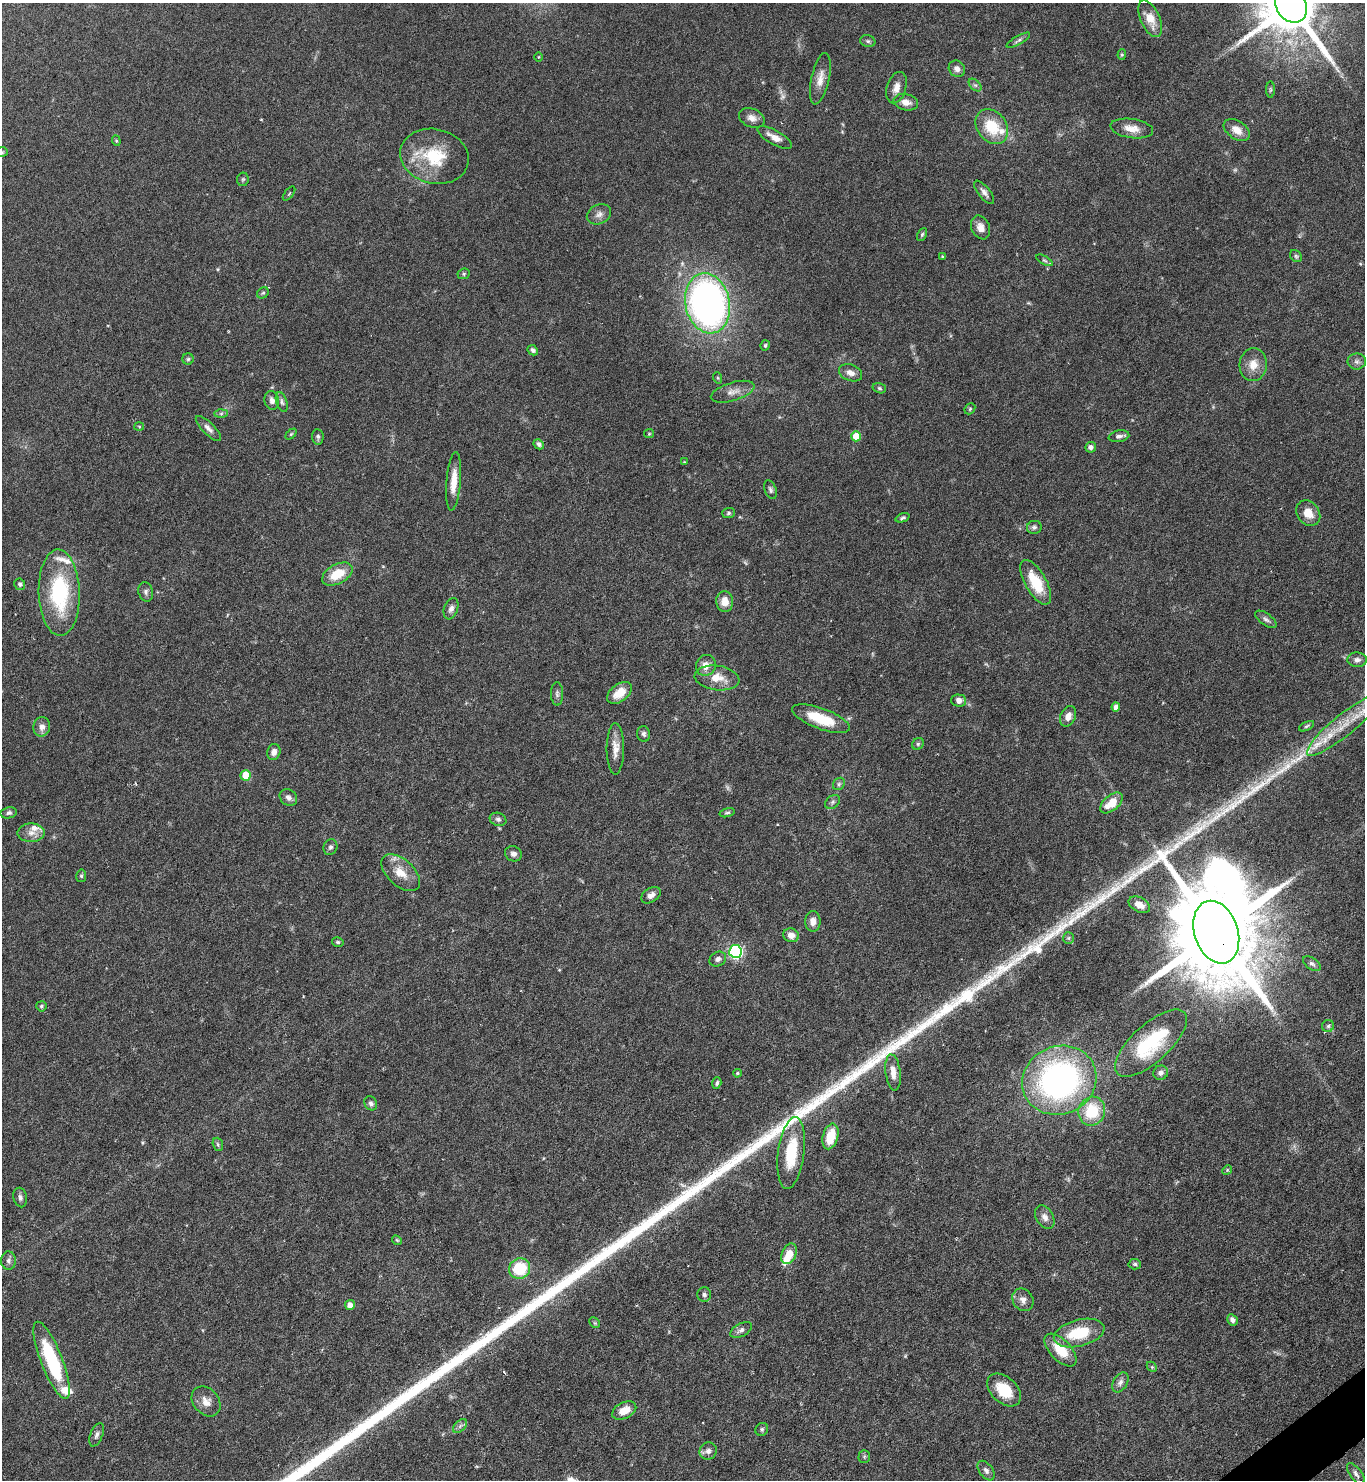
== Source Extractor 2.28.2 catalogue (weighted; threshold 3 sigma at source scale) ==
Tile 6 of 4 x 4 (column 2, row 2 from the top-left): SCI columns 1661-3023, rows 2956-4433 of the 5906 x 5911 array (HDU 1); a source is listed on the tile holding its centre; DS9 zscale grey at full resolution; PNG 1367 x 1482 px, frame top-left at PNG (2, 3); each listed source drawn as its Kron ellipse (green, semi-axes under 4 px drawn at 4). Shown black and unused: <1% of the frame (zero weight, under 4 of 7 exposures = <1% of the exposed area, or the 3 px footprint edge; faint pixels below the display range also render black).
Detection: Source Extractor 2.28.2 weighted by HDU 2 'WHT'; one run over the whole footprint, this tile lists its part. Background 0.0625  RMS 0.0028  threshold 0.0115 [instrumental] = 3 sigma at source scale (4.09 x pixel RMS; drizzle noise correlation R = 1.36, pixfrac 0.8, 0.05/0.05 arcsec/px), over >= 5 px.
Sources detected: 161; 4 too faint to see at this stretch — neither listed nor drawn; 7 inside a brighter listed object's ellipse — not listed separately; the other 150 listed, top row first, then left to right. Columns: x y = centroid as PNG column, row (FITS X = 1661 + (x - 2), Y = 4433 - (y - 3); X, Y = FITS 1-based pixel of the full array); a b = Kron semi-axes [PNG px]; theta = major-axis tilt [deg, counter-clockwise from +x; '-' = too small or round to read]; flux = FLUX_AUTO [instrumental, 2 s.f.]
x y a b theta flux
1291 5 18 15 -58 2300
1150 19 20 9 -66 4.2
1018 40 13 4 30 0.73
868 41 7 6 - 0.62
1122 55 5 4 - 0.36
538 57 5 3 - 0.22
957 69 8 7 - 1.3
820 79 26 9 78 2.9
975 85 7 4 -44 0.59
896 88 16 9 73 2.2
1270 90 8 4 90 0.42
906 102 12 8 -13 2.1
752 118 13 9 -23 1.7
992 127 19 14 -52 8.7
1132 128 21 9 -8 3.1
1237 130 14 9 -34 2.9
775 137 19 7 -29 2.3
116 141 5 4 - 0.3
2 152 6 5 - 0.41
434 156 34 27 -13 13
243 179 7 6 - 0.49
984 192 14 6 -51 1.3
289 193 8 2 50 0.24
599 214 12 9 25 1.5
980 227 12 9 -65 2
922 234 7 4 63 0.39
942 256 4 4 - 0.27
1296 256 6 5 - 0.49
1044 260 9 3 -29 0.49
464 274 6 5 - 0.42
263 293 6 5 - 0.41
708 303 30 22 -78 120
765 345 5 4 - 0.4
533 350 6 4 -47 0.69
188 359 5 5 - 0.46
1357 361 9 8 - 1.1
1253 365 16 13 86 3.5
850 373 12 8 -21 1.7
718 378 6 3 -71 0.28
879 388 7 5 -17 0.46
733 392 22 9 17 2.4
272 400 9 7 -79 1.1
282 402 10 5 -71 0.74
970 409 6 5 - 0.37
221 414 6 4 1 0.47
139 426 5 3 - 0.25
208 428 17 6 -45 1.3
291 434 6 4 44 0.35
649 434 5 4 - 0.29
856 436 5 5 - 5.4
1119 436 10 5 11 0.9
318 437 8 5 -85 0.63
539 444 5 4 - 0.73
1091 447 5 5 - 1.1
684 462 3 3 - 0.22
454 481 29 7 85 4.1
770 490 10 5 -70 0.71
729 513 6 5 - 0.5
1308 513 14 11 -54 3.6
903 518 7 4 21 0.51
1034 527 7 6 - 0.84
337 574 16 9 28 6.3
1036 582 25 10 -61 8.7
20 584 6 5 - 0.7
146 592 10 7 -76 0.93
59 593 43 20 -88 25
725 601 10 8 -85 2.9
451 609 11 7 71 1.3
1266 619 12 6 -36 0.97
1357 660 10 7 -2 1.1
706 665 10 10 - 2.4
717 678 22 12 -7 5
620 693 14 8 38 4.6
557 694 12 6 -89 0.89
959 701 7 6 - 1.8
1116 707 4 4 - 1.5
1068 716 11 7 66 1.9
821 719 30 10 -20 9.7
1344 725 47 10 39 9.9
1307 726 8 4 27 0.48
42 727 10 8 78 1.6
644 734 8 6 -78 0.76
918 744 6 5 - 0.5
615 749 25 8 90 2.9
274 752 8 6 76 1.5
246 775 5 5 - 6.5
839 784 7 5 48 0.52
288 797 9 7 -39 1.2
833 802 8 6 41 0.68
1111 803 13 7 40 5.1
9 813 8 5 11 0.74
727 813 8 4 14 0.5
498 819 8 6 -19 0.79
31 833 13 9 1 2
330 847 8 6 70 0.74
513 854 8 7 - 1.1
401 873 23 13 -42 4.6
81 876 6 5 - 0.48
651 895 11 7 32 1.5
1139 905 11 7 -29 2.4
813 921 10 8 -90 1.8
1216 932 32 22 -71 6600
791 935 8 7 - 2
1068 938 6 5 - 0.49
338 942 6 4 -16 0.42
735 951 6 6 - 54
718 959 9 7 30 0.95
1312 964 10 6 -36 0.83
41 1006 5 5 - 0.5
1328 1026 6 6 - 0.6
1151 1043 45 19 42 18
893 1072 18 7 -83 2.7
737 1073 4 3 - 0.35
1161 1073 7 7 - 1.1
1059 1080 38 34 23 82
717 1083 6 4 72 0.61
371 1103 7 6 - 0.8
1092 1111 14 13 - 11
830 1136 13 7 75 7.3
218 1144 7 5 -70 0.45
791 1153 36 13 83 12
1227 1170 5 4 - 0.31
20 1197 10 6 -78 0.89
1045 1217 12 8 -59 1.5
397 1240 5 4 - 0.34
789 1254 11 7 67 4.3
8 1261 9 7 88 0.96
1135 1264 6 5 - 0.47
520 1269 11 10 - 11
704 1294 7 7 - 0.73
1023 1300 12 10 -57 1.7
350 1305 5 5 - 1.9
1232 1320 6 5 - 0.95
595 1323 6 4 -45 0.4
741 1330 12 6 29 1.1
1079 1333 26 13 14 10
1060 1350 20 10 -46 6.2
51 1360 41 11 -69 20
1152 1367 6 4 -45 0.32
1120 1382 11 7 59 1.2
1004 1390 20 13 -42 7.4
206 1401 16 12 -49 2.7
624 1410 13 8 26 3.7
460 1426 8 5 46 0.75
762 1429 7 6 - 0.57
97 1435 12 6 68 0.95
708 1451 9 8 - 1.2
864 1456 6 5 - 0.48
986 1471 11 6 -53 1.1
1356 1474 12 5 -53 1.1
Overlapping masked pixels (flux is a lower limit): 1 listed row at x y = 1216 932
Isophote crosses this tile's border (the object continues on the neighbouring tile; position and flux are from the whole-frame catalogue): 2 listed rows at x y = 1291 5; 2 152